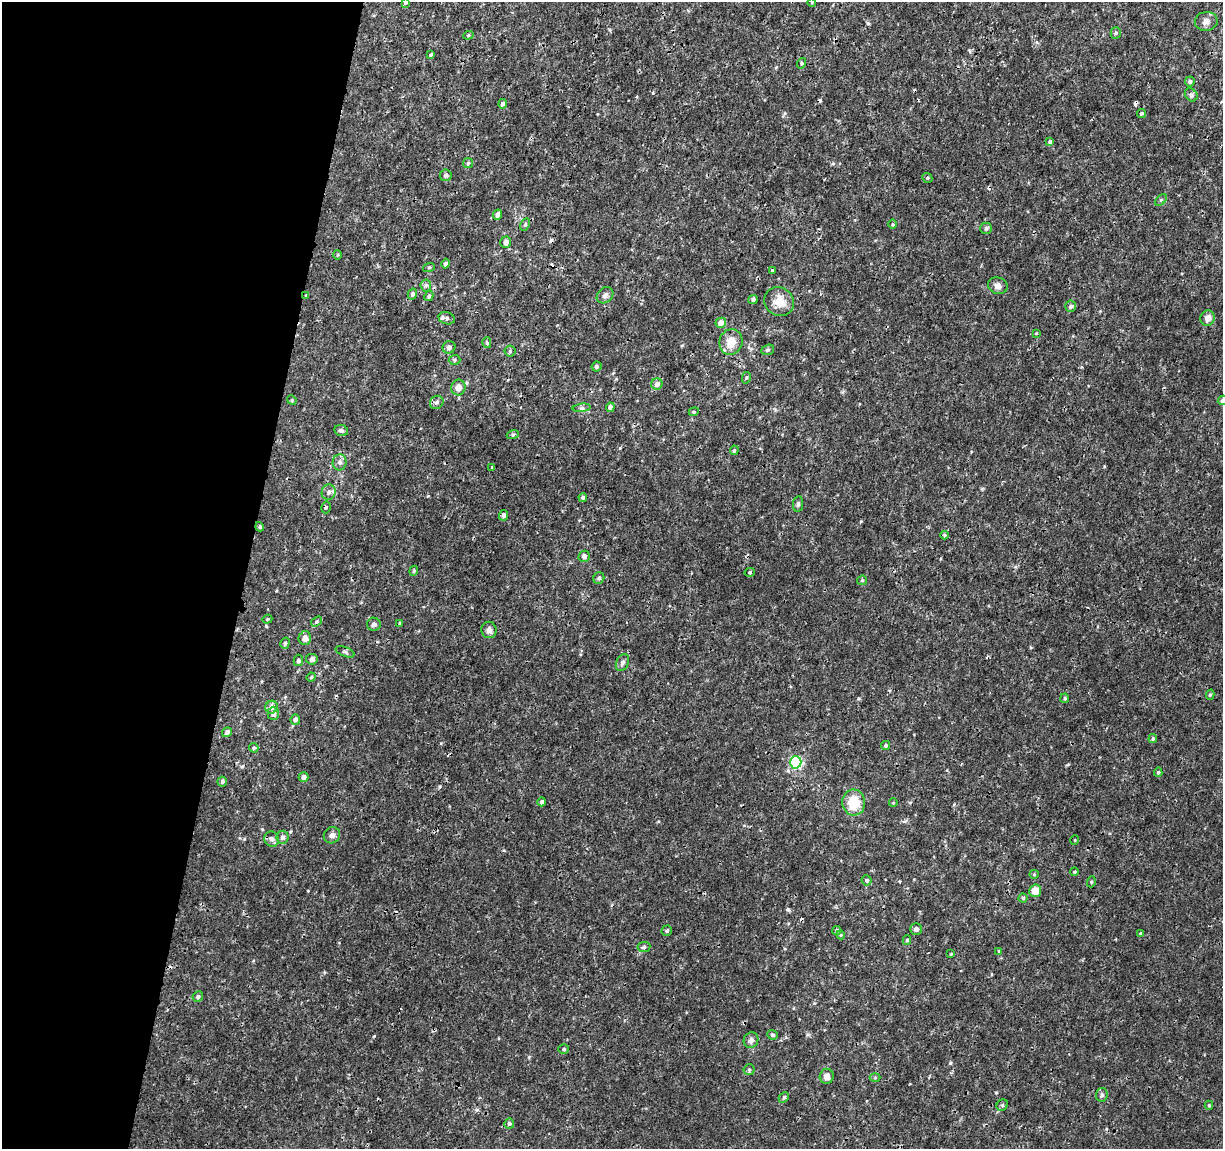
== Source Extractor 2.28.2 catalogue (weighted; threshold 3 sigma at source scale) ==
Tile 9 of 4 x 4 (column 1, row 3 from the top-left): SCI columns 1-1221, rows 1371-2517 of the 4892 x 5096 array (HDU 1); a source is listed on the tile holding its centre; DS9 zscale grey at full resolution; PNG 1225 x 1151 px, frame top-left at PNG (2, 2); each listed source drawn as its Kron ellipse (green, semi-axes under 4 px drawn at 4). Shown black and unused: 20% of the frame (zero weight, under 3 of 4 exposures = <1% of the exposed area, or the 3 px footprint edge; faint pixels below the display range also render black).
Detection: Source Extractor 2.28.2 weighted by HDU 2 'WHT'; one run over the whole footprint, this tile lists its part. Background 0.00125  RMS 9.5e-04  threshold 0.00428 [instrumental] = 3 sigma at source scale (4.5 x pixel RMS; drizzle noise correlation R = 1.50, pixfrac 1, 0.0396/0.0396 arcsec/px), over >= 5 px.
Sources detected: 141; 9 cosmic-ray / hot-pixel residue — neither listed nor drawn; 2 inside a brighter listed object's ellipse — not listed separately; the other 130 listed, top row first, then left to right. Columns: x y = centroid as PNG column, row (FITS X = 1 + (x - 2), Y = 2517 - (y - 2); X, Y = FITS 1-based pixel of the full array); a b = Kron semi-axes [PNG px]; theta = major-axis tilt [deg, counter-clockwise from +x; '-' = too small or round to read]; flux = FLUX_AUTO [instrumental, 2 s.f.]
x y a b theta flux
405 2 4 4 - 0.16
812 2 4 3 - 0.065
1206 21 11 9 8 0.52
1116 33 5 5 - 0.15
468 35 5 4 - 0.13
431 55 4 3 - 0.33
801 63 5 4 - 0.15
1190 81 5 5 - 0.24
1191 95 7 5 -46 0.2
503 104 4 4 - 0.22
1141 113 4 4 - 0.15
1050 142 4 4 - 0.25
468 163 5 5 - 0.15
446 175 6 6 - 0.28
927 178 5 4 - 0.13
1161 200 7 4 45 0.15
498 215 5 4 - 0.52
525 224 6 4 64 0.15
893 224 5 3 - 0.093
986 228 6 5 - 0.18
506 242 6 5 - 0.48
338 255 5 3 - 0.11
445 264 5 4 - 0.24
429 267 6 4 18 0.11
773 270 4 3 - 0.23
426 285 6 5 - 0.19
998 286 10 8 -18 0.49
412 294 5 4 - 0.25
306 295 4 3 - 0.098
605 295 9 7 42 0.37
429 296 5 4 - 0.2
753 299 5 4 - 0.24
779 302 15 14 - 1.5
1071 306 6 5 - 0.31
447 318 8 6 -18 0.25
1208 318 8 7 - 0.62
721 323 5 5 - 0.97
1036 333 4 3 - 0.079
731 342 13 11 73 1.3
487 343 5 4 - 0.15
449 347 6 6 - 0.32
768 350 6 5 - 0.16
510 351 5 5 - 0.16
455 360 6 5 - 0.15
596 366 5 4 - 0.22
746 378 6 4 77 0.14
657 384 6 5 - 0.48
458 387 8 7 - 0.77
292 400 5 4 - 0.12
1222 400 5 4 - 0.23
437 402 7 6 - 0.27
610 407 5 4 - 0.47
582 408 9 3 5 0.2
694 412 5 4 - 0.13
341 430 7 5 -12 0.2
513 434 6 4 20 0.13
734 450 5 4 - 0.13
340 462 8 7 - 0.31
492 467 3 3 - 0.16
329 492 8 7 - 0.35
583 497 4 4 - 0.19
798 504 8 5 80 0.21
326 507 6 4 77 0.15
504 515 5 4 - 0.28
260 527 5 4 - 0.17
944 535 4 4 - 0.13
584 556 6 5 - 0.4
414 571 5 4 - 0.13
750 572 5 4 - 0.16
599 578 6 5 - 0.21
862 580 5 4 - 0.11
267 619 5 4 - 0.11
317 622 6 4 34 0.14
400 623 3 3 - 0.12
374 624 7 6 - 0.3
489 630 8 7 - 0.43
305 638 7 6 - 0.6
285 643 5 4 - 0.16
345 652 10 4 -21 0.21
312 659 6 5 - 0.37
298 660 5 4 - 0.22
622 662 9 6 65 0.29
311 677 4 4 - 0.13
1210 695 5 4 - 0.14
1065 698 5 4 - 0.15
272 707 6 6 - 0.59
273 713 7 5 90 0.43
295 719 5 4 - 0.29
227 732 5 4 - 0.35
1153 739 4 3 - 0.13
886 745 5 4 - 0.18
254 748 5 4 - 0.17
796 762 6 6 - 12
1158 772 5 4 - 0.16
303 777 5 4 - 0.47
222 781 5 5 - 0.2
542 802 4 4 - 0.23
854 802 13 11 -87 2.7
893 803 4 3 - 0.069
332 835 8 8 - 0.39
282 837 6 6 - 0.39
272 839 8 7 - 0.4
1075 840 5 3 - 0.084
1074 872 4 3 - 0.12
1034 874 5 4 - 0.1
867 880 5 5 - 0.25
1091 882 5 3 - 0.096
1035 891 6 5 - 1.1
1023 898 4 4 - 0.13
916 929 5 5 - 0.39
837 930 4 4 - 0.17
667 931 5 5 - 0.17
1141 933 4 3 - 0.12
841 935 4 4 - 0.096
907 940 5 4 - 0.13
644 947 6 5 - 0.18
999 951 4 4 - 0.1
951 954 4 4 - 0.084
198 997 5 5 - 0.21
772 1035 5 4 - 0.15
751 1040 8 7 - 0.38
564 1049 5 4 - 0.15
749 1070 5 5 - 0.17
827 1076 7 7 - 0.49
875 1077 5 3 - 0.093
1102 1095 7 6 - 0.21
784 1097 6 4 47 0.13
1002 1105 6 5 - 0.19
1209 1105 4 4 - 0.13
509 1123 5 5 - 0.19
Overlapping masked pixels (flux is a lower limit): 2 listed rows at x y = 306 295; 1002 1105
Isophote crosses this tile's border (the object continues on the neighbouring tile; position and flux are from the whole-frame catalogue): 2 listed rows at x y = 405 2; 1222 400
Unlisted compact peaks at least as high as the median listed source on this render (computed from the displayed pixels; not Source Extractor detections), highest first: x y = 950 1063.